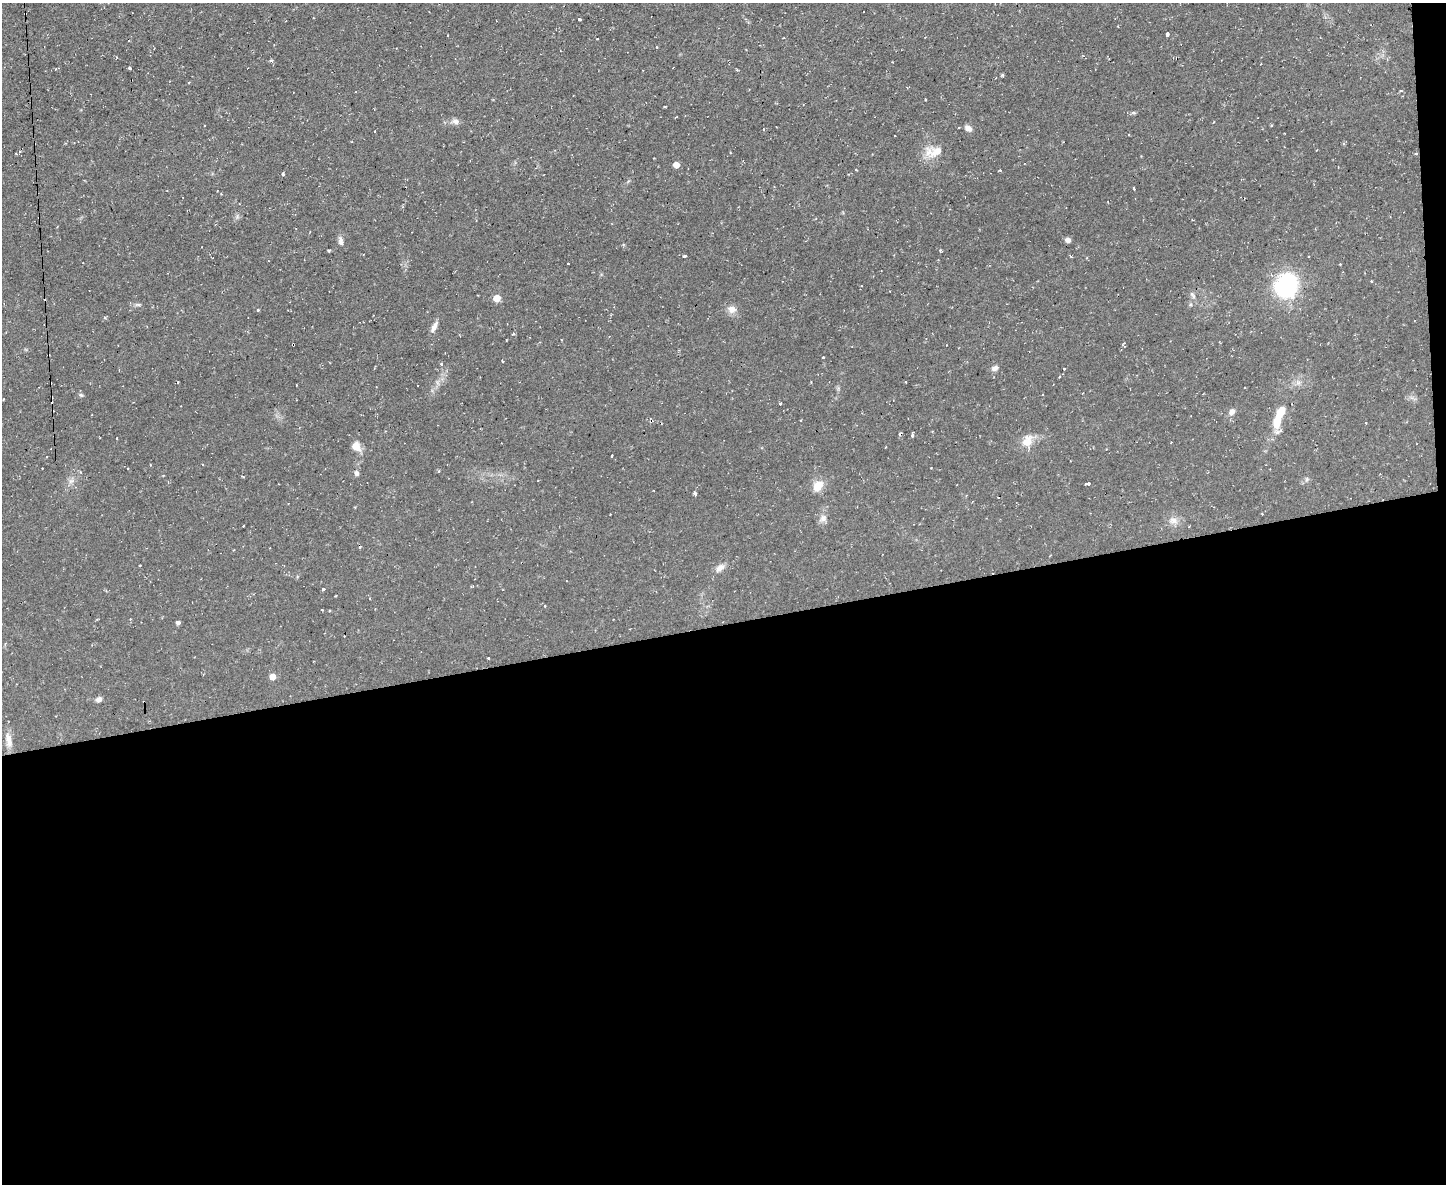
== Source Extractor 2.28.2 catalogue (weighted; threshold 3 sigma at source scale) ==
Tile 12 of 3 x 4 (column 3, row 4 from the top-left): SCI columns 3020-4463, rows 2-1183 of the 4703 x 4729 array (HDU 1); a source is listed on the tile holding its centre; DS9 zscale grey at full resolution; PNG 1448 x 1186 px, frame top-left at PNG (2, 3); no overlay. Shown black and unused: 48% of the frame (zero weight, under 2 of 3 exposures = <1% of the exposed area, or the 3 px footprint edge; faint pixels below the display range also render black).
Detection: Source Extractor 2.28.2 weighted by HDU 2 'WHT'; one run over the whole footprint, this tile lists its part. Background 0.0596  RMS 0.0061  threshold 0.0276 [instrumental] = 3 sigma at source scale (4.5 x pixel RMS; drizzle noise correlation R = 1.50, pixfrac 1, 0.05/0.05 arcsec/px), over >= 5 px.
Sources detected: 81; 1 inside a brighter object's white glare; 9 cosmic-ray / hot-pixel residue — not listed; the other 71 listed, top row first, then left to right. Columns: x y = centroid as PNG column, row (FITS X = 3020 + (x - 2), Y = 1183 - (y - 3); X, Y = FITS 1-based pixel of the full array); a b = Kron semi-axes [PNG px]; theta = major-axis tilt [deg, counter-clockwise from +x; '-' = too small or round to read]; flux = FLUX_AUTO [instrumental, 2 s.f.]
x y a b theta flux
25 14 2 2 - 0.34
579 19 3 3 - 2.9
1167 34 3 3 - 16
271 60 5 3 - 1.1
1261 64 3 2 - 0.43
130 68 3 3 - 1.7
56 69 3 3 - 0.61
1002 75 4 3 - 0.81
1400 91 3 3 - 1.3
455 121 10 7 -13 2.7
959 127 3 2 - 0.41
968 128 9 6 -28 2.8
763 129 4 3 - 0.55
895 136 3 2 - 0.41
936 152 21 13 28 9.8
676 165 5 5 - 5.2
856 170 4 2 - 0.44
1000 170 3 2 - 1.2
282 174 3 3 - 1.9
1134 189 4 3 - 0.52
1068 240 6 5 - 2.5
341 241 12 6 -82 2.3
940 250 4 3 - 0.74
684 256 4 3 - 2.1
568 264 3 2 - 0.44
1371 281 3 3 - 0.49
1286 285 16 15 - 89
1193 295 11 4 -50 1.4
497 298 5 5 - 8.4
138 305 8 4 8 1.1
732 309 12 10 -10 4
258 310 4 3 - 0.59
434 327 16 6 61 3.1
513 334 5 3 - 0.58
293 345 3 3 - 2.1
823 357 3 3 - 0.96
503 361 3 3 - 2.9
441 364 4 3 - 0.98
995 368 8 6 20 2.4
1064 369 3 3 - 1.9
296 385 3 2 - 0.55
81 395 7 4 -44 0.94
780 404 3 3 - 1.8
1232 412 9 7 46 2.5
651 421 5 4 - 1.1
1277 422 15 9 78 11
912 435 4 3 - 1.9
117 438 3 2 - 0.55
1027 440 18 13 55 7.4
1171 442 2 2 - 0.34
356 446 10 9 - 5.7
612 456 3 2 - 0.93
128 468 2 2 - 0.48
439 471 4 3 - 0.75
356 473 7 6 - 1.7
1307 479 6 5 - 1.1
71 481 10 6 19 2.4
1088 484 4 3 - 5.6
818 486 13 9 57 8.5
695 493 4 3 - 3.3
823 518 12 9 43 3
1173 520 13 10 -23 4.3
720 568 13 7 42 3.5
473 586 4 3 - 0.64
545 606 3 2 - 0.87
322 610 3 2 - 0.51
178 623 5 4 - 1.5
489 658 3 2 - 0.78
273 677 5 5 - 6.2
99 699 7 6 - 2.3
9 740 21 8 -77 5.2
Overlapping masked pixels (flux is a lower limit): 3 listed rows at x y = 25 14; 293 345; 651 421
Unlisted compact peaks at least as high as the median listed source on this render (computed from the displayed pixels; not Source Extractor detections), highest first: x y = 323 589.